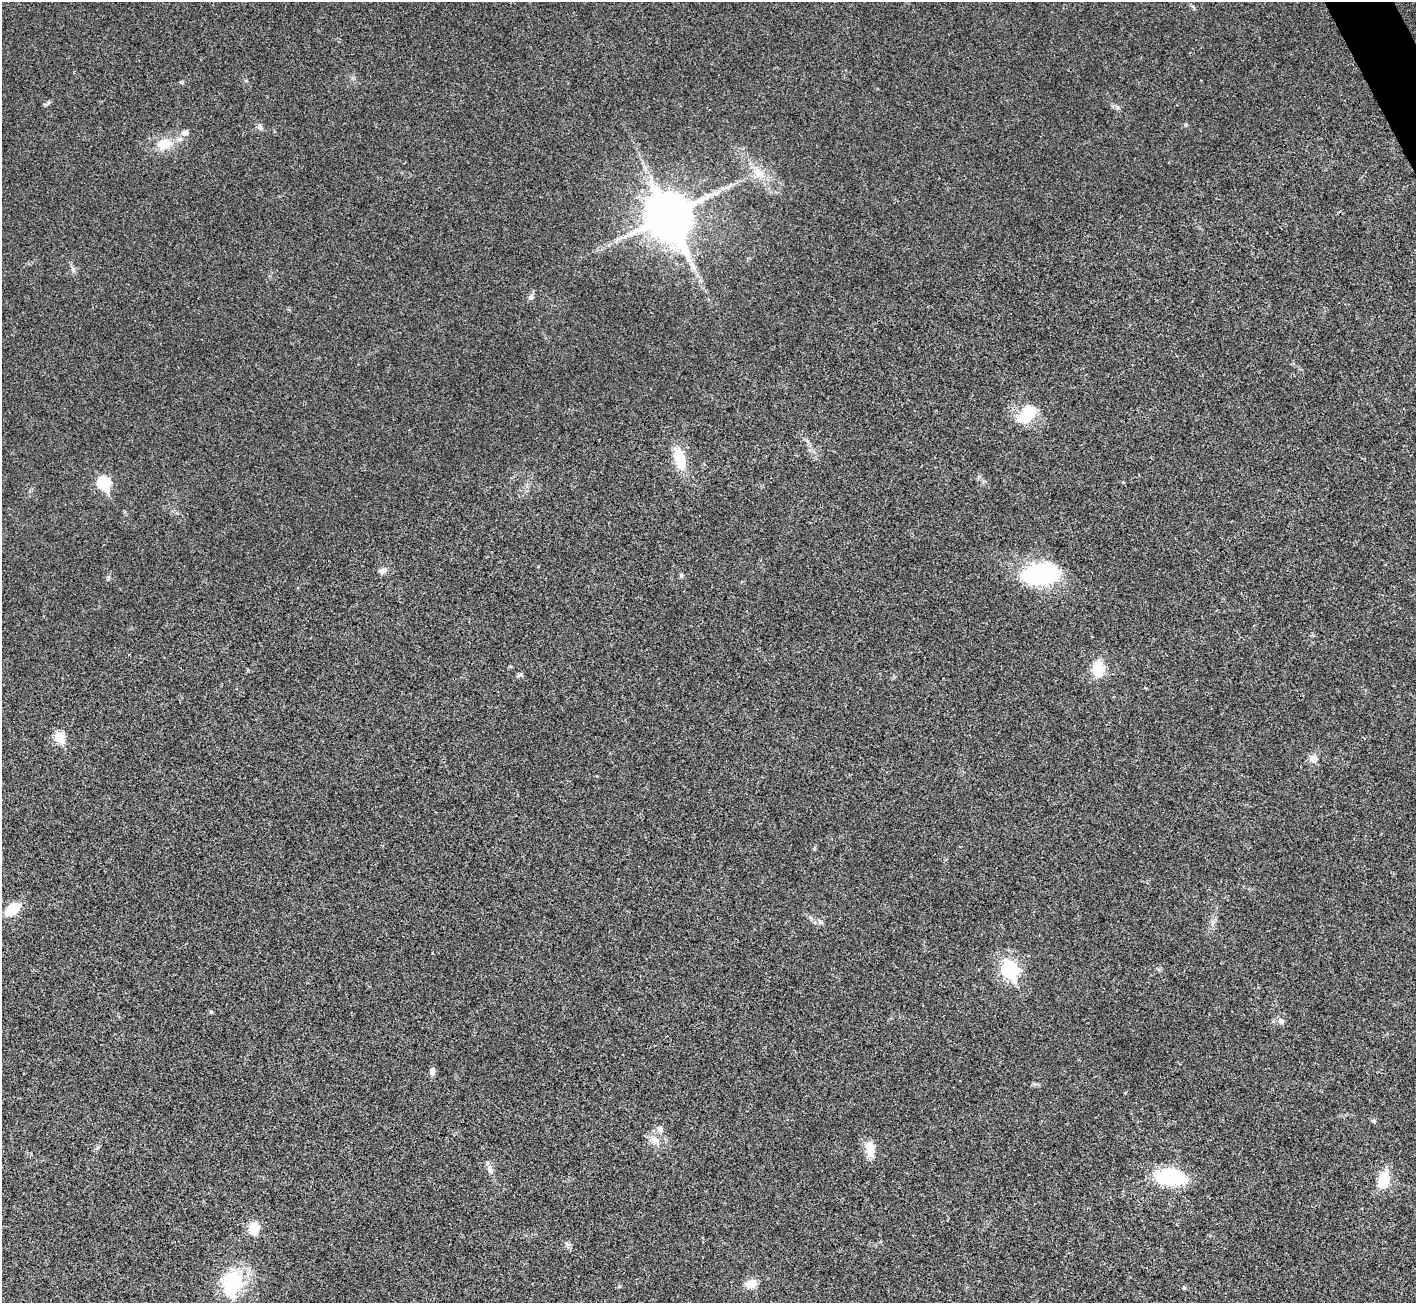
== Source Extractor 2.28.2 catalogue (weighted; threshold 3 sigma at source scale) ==
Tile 10 of 4 x 4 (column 2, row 3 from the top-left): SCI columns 1419-2832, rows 1591-2891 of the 5661 x 5651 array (HDU 1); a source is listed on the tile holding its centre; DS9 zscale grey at full resolution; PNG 1418 x 1305 px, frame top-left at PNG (2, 2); no overlay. Shown black and unused: <1% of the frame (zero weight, under 3 of 4 exposures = <1% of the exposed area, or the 3 px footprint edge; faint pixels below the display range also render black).
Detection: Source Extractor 2.28.2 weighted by HDU 2 'WHT'; one run over the whole footprint, this tile lists its part. Background 0.0216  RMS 0.0044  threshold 0.0196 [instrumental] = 3 sigma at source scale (4.5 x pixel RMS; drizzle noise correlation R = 1.50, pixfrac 1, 0.05/0.05 arcsec/px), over >= 5 px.
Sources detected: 33; all 33 listed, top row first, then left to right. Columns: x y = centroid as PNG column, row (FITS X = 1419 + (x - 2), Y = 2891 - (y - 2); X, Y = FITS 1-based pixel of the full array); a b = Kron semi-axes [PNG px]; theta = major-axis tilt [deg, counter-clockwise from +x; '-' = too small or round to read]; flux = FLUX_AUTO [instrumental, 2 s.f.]
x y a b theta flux
182 82 6 4 -20 0.58
1186 125 5 5 - 0.64
260 127 7 6 - 1.3
185 132 8 7 - 1.6
164 144 21 15 11 8.3
759 174 14 13 - 5.3
669 216 17 14 -64 1400
531 297 7 7 - 1.4
1027 414 25 15 52 13
680 458 29 13 -71 11
104 483 7 6 - 41
383 570 13 7 23 1.9
1040 574 38 18 6 52
681 575 6 4 -73 0.57
1098 669 23 16 87 8.6
59 737 6 5 - 19
1313 759 10 9 - 3.2
12 909 14 9 34 13
820 922 9 5 -45 1.2
1010 970 8 7 - 100
1281 1021 9 7 -46 1.5
432 1072 9 7 -88 1.8
1374 1121 6 4 -72 0.58
660 1129 9 7 -46 1.8
655 1140 16 9 -51 3.6
870 1149 18 9 -80 7.4
490 1169 13 7 -68 2.1
1171 1177 28 15 -6 30
1384 1179 18 11 79 11
254 1228 15 12 87 6.7
567 1244 9 4 -55 1
232 1283 33 26 74 25
751 1284 12 9 26 5.2
Overlapping masked pixels (flux is a lower limit): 1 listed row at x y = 1171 1177
Unlisted compact peaks at least as high as the median listed source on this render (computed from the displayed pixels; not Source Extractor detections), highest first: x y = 1184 1288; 521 674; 211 1012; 108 579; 73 269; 49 102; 1118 108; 1213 922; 98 1147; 814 849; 1034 1084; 246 81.